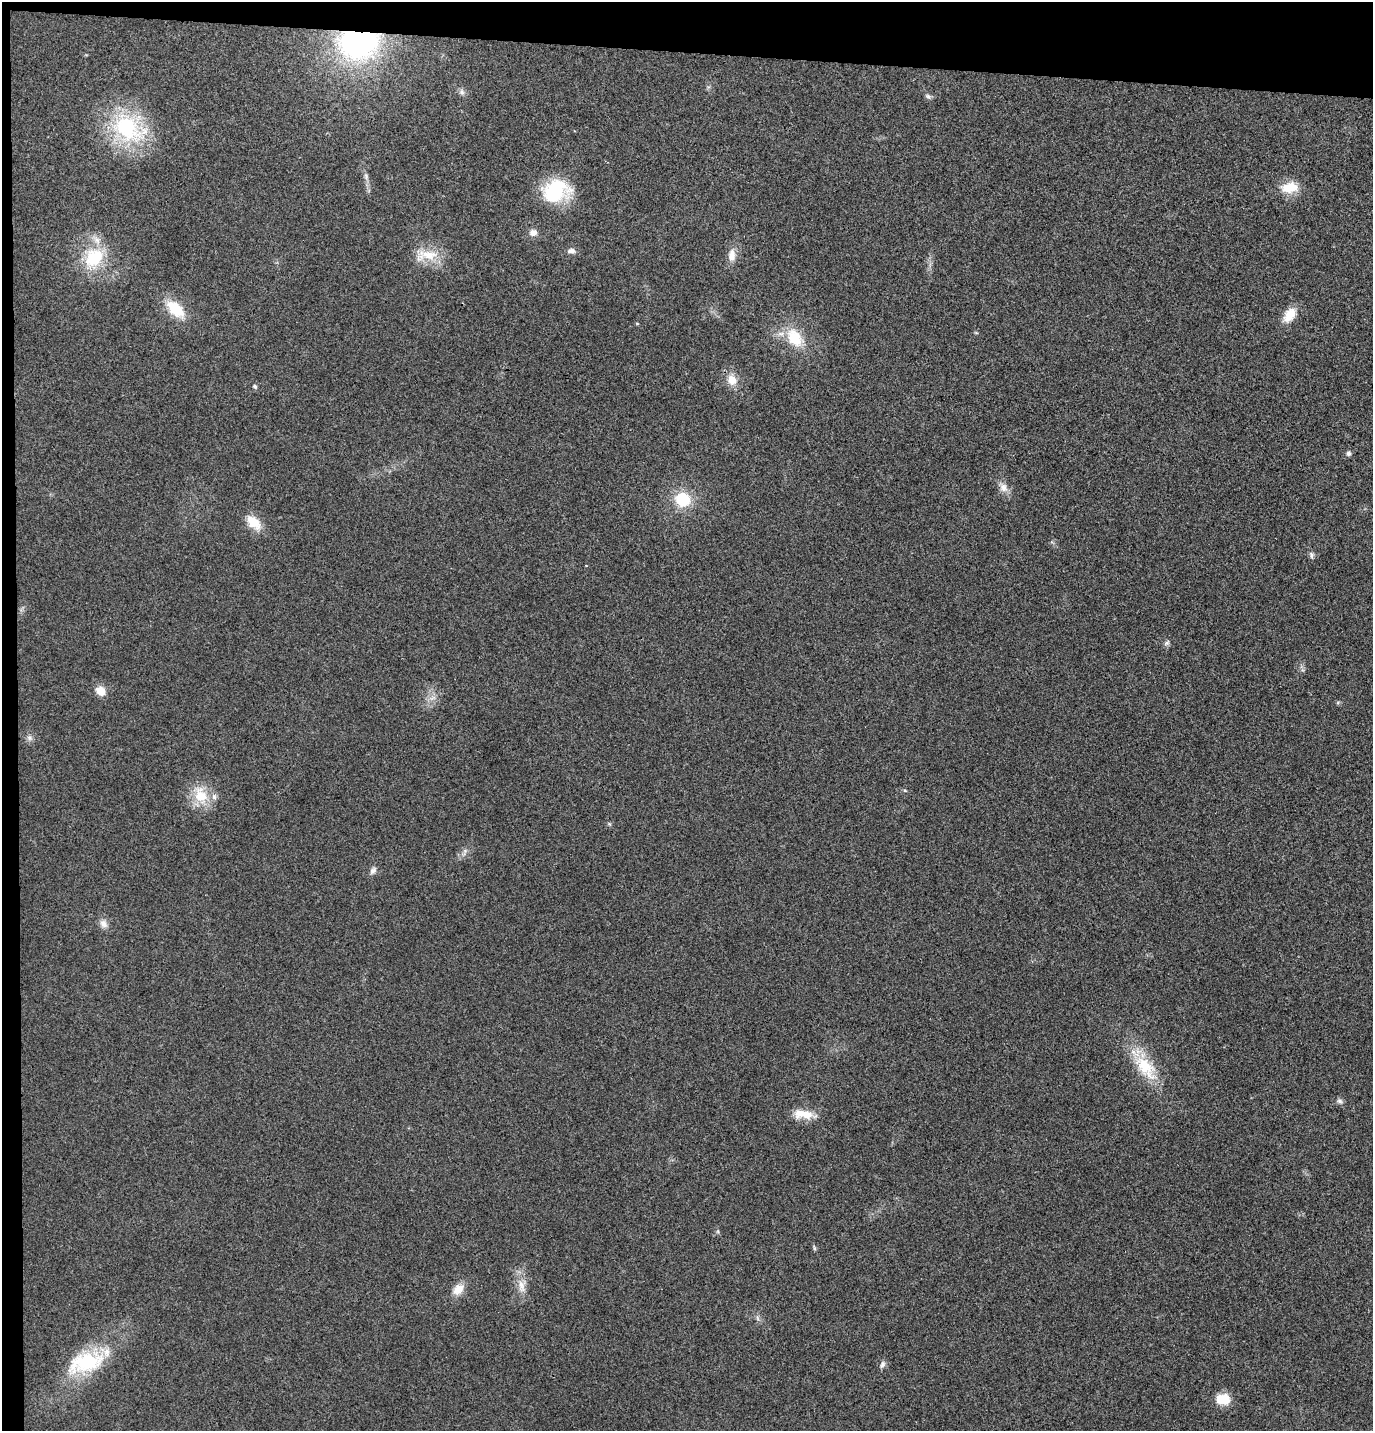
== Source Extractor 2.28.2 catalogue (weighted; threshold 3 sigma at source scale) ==
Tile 1 of 3 x 3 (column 1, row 1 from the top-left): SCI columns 130-1500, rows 2865-4293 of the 4373 x 4297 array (HDU 1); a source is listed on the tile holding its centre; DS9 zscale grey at full resolution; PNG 1375 x 1433 px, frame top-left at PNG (2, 2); no overlay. Shown black and unused: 5% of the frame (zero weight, under 3 of 4 exposures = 6% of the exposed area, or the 3 px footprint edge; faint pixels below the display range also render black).
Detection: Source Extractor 2.28.2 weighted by HDU 2 'WHT'; one run over the whole footprint, this tile lists its part. Background 0.0298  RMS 0.006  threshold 0.0268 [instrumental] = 3 sigma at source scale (4.5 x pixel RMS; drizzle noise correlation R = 1.50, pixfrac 1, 0.05/0.05 arcsec/px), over >= 5 px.
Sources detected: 45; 2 inside a brighter listed object's ellipse — not listed separately; the other 43 listed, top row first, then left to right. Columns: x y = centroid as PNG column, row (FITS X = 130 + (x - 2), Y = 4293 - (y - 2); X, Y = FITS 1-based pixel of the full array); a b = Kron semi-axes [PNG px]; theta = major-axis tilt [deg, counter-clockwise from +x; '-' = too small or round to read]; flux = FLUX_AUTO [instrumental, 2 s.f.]
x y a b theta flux
358 42 30 24 9 120
462 92 9 7 -78 2
928 96 9 6 -48 1.5
128 128 49 35 -27 60
366 176 11 5 -73 2.1
1290 187 22 13 7 13
556 191 28 23 24 42
533 233 10 8 -2 3.7
571 251 11 7 -1 2.5
426 255 35 14 5 15
732 255 17 9 86 5.6
94 258 28 22 48 29
175 309 24 13 -44 19
1289 315 21 12 53 9.2
637 323 5 3 - 0.54
976 333 6 3 -19 0.61
794 338 26 17 -54 20
732 380 14 12 -71 7.7
255 386 6 5 - 1.1
1349 453 7 6 - 1.6
1003 487 14 10 -58 4.8
682 500 16 15 - 21
254 522 19 11 -44 12
1311 555 9 6 -86 1.7
1167 643 9 5 45 1.5
101 691 11 9 -38 7.2
433 698 11 4 22 2.1
29 738 8 7 - 2
905 790 5 3 - 0.67
201 795 27 17 -66 17
609 824 6 5 - 0.86
465 852 11 5 70 2
373 870 11 7 51 2.4
103 924 12 9 -59 3.9
1145 1067 40 19 -51 27
1339 1101 8 7 - 1.7
803 1114 26 11 -7 11
814 1248 6 4 -71 0.87
522 1286 21 10 87 7.4
458 1289 18 11 43 6.9
86 1363 49 25 19 42
882 1365 10 6 69 2
1223 1399 15 11 -2 13
Overlapping masked pixels (flux is a lower limit): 1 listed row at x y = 358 42